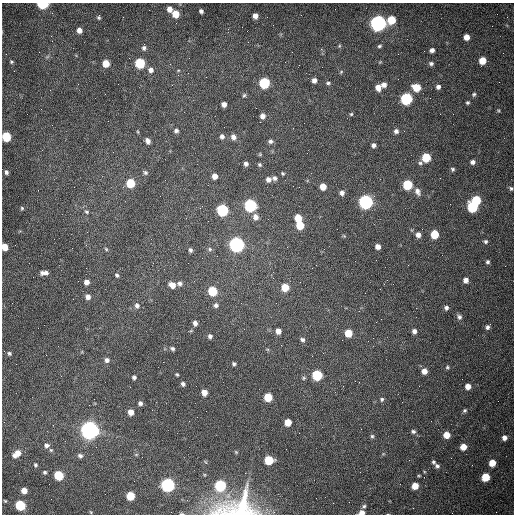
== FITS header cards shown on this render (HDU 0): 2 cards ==
NAXIS1  =                  512 /fastest changing axis
NAXIS2  =                  512 /next to fastest changing axis

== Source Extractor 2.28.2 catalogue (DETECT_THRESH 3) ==
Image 512 x 512 px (HDU 0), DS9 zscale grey, 1 PNG px = 1 image px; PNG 516 x 516 px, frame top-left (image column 1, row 512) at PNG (2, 3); no overlay
Background 1530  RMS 24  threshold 70.6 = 3 sigma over >= 5 px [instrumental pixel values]
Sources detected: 167; all 167 listed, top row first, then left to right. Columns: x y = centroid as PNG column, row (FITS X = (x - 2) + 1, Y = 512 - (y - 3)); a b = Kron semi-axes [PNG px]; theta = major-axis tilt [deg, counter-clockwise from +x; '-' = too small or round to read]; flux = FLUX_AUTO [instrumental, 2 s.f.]
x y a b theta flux
43 4 6 4 0 1.1e+05
170 9 6 5 - 9.3e+03
201 11 4 4 - 4.2e+03
176 14 6 5 - 2.2e+04
255 16 5 5 - 8.3e+03
99 17 6 4 74 2.7e+03
391 20 6 6 - 4.6e+04
378 23 7 6 - 7.3e+05
79 30 6 5 - 9.0e+03
51 36 3 2 - 1.1e+03
466 37 5 5 - 1.2e+04
339 46 5 4 - 1.7e+03
379 46 5 4 - 2.6e+03
144 48 8 5 86 4.5e+03
321 49 5 4 - 1.8e+03
432 50 5 4 - 6.0e+03
47 57 7 4 19 2.5e+03
482 61 6 5 - 2.4e+04
11 62 4 4 - 2.0e+03
106 63 5 5 - 2.5e+04
140 63 6 6 - 9.5e+04
431 63 5 5 - 3.6e+03
151 70 7 6 - 7.5e+03
341 72 6 4 46 1.8e+03
314 80 5 5 - 7.0e+03
264 83 6 6 - 1.3e+05
328 83 6 4 9 2.9e+03
384 85 6 5 - 6.9e+03
378 87 6 5 - 1.2e+04
416 87 6 6 - 3.3e+04
438 87 5 5 - 4.8e+03
105 94 2 2 - 8.6e+02
474 94 6 5 - 2.8e+03
244 95 6 4 71 2.5e+03
406 99 6 6 - 2.0e+05
468 102 4 4 - 2.5e+03
224 104 5 4 - 7.1e+03
498 110 5 4 - 1.8e+03
351 114 5 5 - 2.1e+03
262 116 5 5 - 7.4e+03
293 128 2 2 - 8.6e+02
176 131 5 5 - 3.9e+03
396 131 5 5 - 5.0e+03
138 132 5 3 - 1.4e+03
222 136 6 5 - 4.8e+03
6 137 6 5 - 6.9e+04
233 137 6 6 - 6.9e+03
148 141 5 4 - 6.8e+03
270 141 6 5 - 4.4e+03
374 145 4 4 - 4.6e+03
260 154 5 4 - 1.6e+03
426 157 6 6 - 5.8e+04
472 162 5 5 - 5.4e+03
420 163 6 5 - 2.8e+03
246 164 5 5 - 4.7e+03
260 165 6 5 - 2.4e+03
452 169 4 4 - 2.9e+03
6 172 5 4 - 3.7e+03
145 172 6 5 - 3.0e+03
283 173 4 3 - 2.0e+03
215 176 5 5 - 1.0e+04
275 178 6 6 - 4.8e+03
268 179 6 5 - 7.0e+03
130 183 6 5 - 6.0e+04
407 185 6 6 - 8.6e+04
299 187 2 2 - 9.8e+02
323 187 5 5 - 1.8e+04
511 188 6 5 - 3.0e+03
417 191 9 6 -62 7.9e+03
342 193 6 5 - 5.4e+03
476 200 6 6 - 7.2e+04
366 202 6 6 - 4.4e+05
250 205 6 6 - 2.6e+05
472 207 6 6 - 1.2e+05
22 208 5 5 - 2.2e+03
222 210 6 6 - 2.0e+05
86 212 6 5 - 2.4e+03
255 217 7 7 - 8.2e+03
298 218 6 5 - 2.8e+04
300 225 6 5 - 3.4e+04
434 234 6 5 - 4.7e+04
418 235 6 5 - 8.2e+03
344 236 5 4 - 1.5e+03
485 241 6 5 - 3.2e+03
236 245 7 6 - 5.4e+05
378 246 5 5 - 8.6e+03
5 247 6 5 - 2.1e+04
106 249 5 3 - 1.7e+03
210 249 6 5 - 2.8e+03
190 250 5 4 - 3.6e+03
488 262 5 5 - 3.0e+03
44 273 11 5 2 7.6e+03
117 275 6 4 -60 2.7e+03
273 278 2 2 - 7.6e+02
466 280 5 5 - 9.0e+03
86 282 5 5 - 8.1e+03
180 284 6 5 - 4.6e+03
172 285 6 5 - 1.3e+04
285 287 6 6 - 3.3e+04
212 291 6 6 - 6.8e+04
88 297 6 6 - 6.8e+03
137 305 7 7 - 5.3e+03
216 305 6 5 - 4.4e+03
446 308 6 6 - 4.4e+03
459 317 7 6 - 4.7e+03
381 319 2 2 - 7.4e+02
195 323 5 4 - 6.2e+03
487 327 6 5 - 4.5e+03
278 331 6 6 - 9.9e+03
414 331 6 5 - 5.8e+03
348 333 6 5 - 3.1e+04
210 336 5 5 - 4.3e+03
302 340 6 6 - 4.3e+03
172 348 6 4 -33 3.1e+03
267 349 6 3 -18 1.8e+03
9 353 6 5 - 3.1e+03
107 360 6 6 - 5.5e+03
234 364 5 4 - 3.1e+03
447 367 6 4 2 2.4e+03
424 371 6 5 - 1.1e+04
177 374 5 3 - 1.9e+03
317 375 6 6 - 1.0e+05
134 377 5 4 - 3.7e+03
304 378 6 5 - 2.3e+03
183 384 5 4 - 4.1e+03
468 386 5 5 - 1.2e+04
204 392 5 5 - 1.4e+04
268 397 6 5 - 4.3e+04
382 399 5 5 - 2.8e+03
140 403 5 5 - 4.4e+03
465 410 6 4 44 2.7e+03
131 412 5 5 - 1.2e+04
189 421 2 2 - 7.6e+02
288 422 5 5 - 2.4e+04
90 430 7 7 - 1.2e+06
413 431 6 5 - 3.7e+03
446 435 5 5 - 2.4e+04
372 436 5 4 - 2.6e+03
504 438 5 5 - 7.9e+03
46 445 6 5 - 5.3e+03
463 447 5 5 - 2.0e+04
51 450 5 5 - 2.1e+03
236 452 5 4 - 1.6e+03
17 454 9 6 39 1.4e+04
136 454 5 3 - 1.6e+03
80 456 7 5 -29 4.4e+03
269 460 6 6 - 6.0e+04
433 462 6 5 - 2.9e+03
492 463 5 5 - 2.7e+04
35 465 5 4 - 2.3e+03
437 466 5 4 - 4.0e+03
45 472 5 4 - 2.5e+03
59 475 6 6 - 7.7e+04
486 477 6 5 - 4.9e+04
168 485 6 6 - 4.2e+05
220 486 6 6 - 1.5e+05
415 486 5 5 - 2.1e+04
24 490 5 5 - 1.4e+04
130 496 6 5 - 4.3e+04
316 498 2 2 - 3.4e+03
5 501 3 3 - 1.4e+03
20 505 6 6 - 1.1e+05
364 506 5 5 - 2.9e+03
237 507 54 29 9 1.5e+05
90 512 5 3 - 1.3e+03
362 512 6 5 - 9.9e+03
182 514 6 3 -3 2.1e+03
At the frame edge (FLAGS 8, measured only in part): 6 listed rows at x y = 43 4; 6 137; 5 247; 237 507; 362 512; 182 514